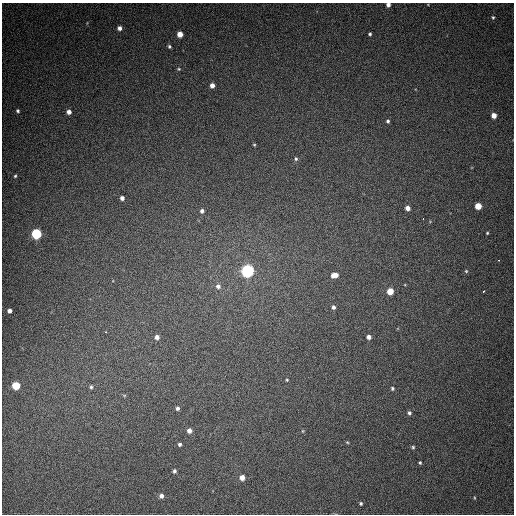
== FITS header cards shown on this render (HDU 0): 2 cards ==
NAXIS1  =                  512
NAXIS2  =                  512

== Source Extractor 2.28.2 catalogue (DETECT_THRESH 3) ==
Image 512 x 512 px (HDU 0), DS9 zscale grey, 1 PNG px = 1 image px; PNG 516 x 516 px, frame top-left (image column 1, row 512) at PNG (2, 3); no overlay
Background 437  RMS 12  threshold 35.3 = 3 sigma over >= 5 px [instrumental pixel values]
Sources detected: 53; all 53 listed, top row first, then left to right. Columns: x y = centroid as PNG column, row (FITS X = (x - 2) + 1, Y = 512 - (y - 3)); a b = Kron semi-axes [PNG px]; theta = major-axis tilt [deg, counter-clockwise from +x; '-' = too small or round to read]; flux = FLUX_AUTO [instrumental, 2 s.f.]
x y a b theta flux
388 5 4 4 - 3000
428 5 4 2 - 520
493 17 4 4 - 1000
119 28 4 4 - 3400
180 34 5 4 - 9000
370 34 3 3 - 1300
169 46 4 4 - 1300
179 69 5 4 - 950
212 85 4 4 - 4700
18 111 4 4 - 1300
69 112 4 4 - 4200
494 115 4 4 - 6500
388 121 5 4 - 1500
254 145 4 3 - 900
296 159 6 5 - 1500
15 176 4 3 - 1000
122 198 4 4 - 3100
478 206 5 5 - 14000
408 208 5 5 - 4500
202 211 5 4 - 2400
423 218 3 2 - 3000
487 233 3 3 - 850
36 234 5 5 - 78000
499 260 3 2 - 1600
247 271 6 5 - 200000
466 271 5 5 - 1100
334 275 7 5 10 7900
218 286 7 6 - 3300
390 291 5 5 - 15000
484 291 3 3 - 4500
333 307 5 4 - 2100
9 311 4 4 - 3100
106 332 3 2 - 9700
157 337 5 5 - 3500
369 337 4 4 - 3700
287 380 3 3 - 740
16 386 5 5 - 30000
91 387 5 4 - 1400
392 388 4 4 - 1200
124 395 6 4 -18 860
177 408 5 4 - 2000
409 413 5 4 - 1800
189 431 4 4 - 4600
303 431 5 3 - 780
347 442 5 3 - 830
180 444 4 4 - 1600
413 447 4 4 - 1100
420 463 3 3 - 1100
174 471 4 3 - 1800
242 478 5 5 - 6600
161 496 5 5 - 3300
474 498 5 3 - 700
361 503 4 4 - 1200
At the frame edge (FLAGS 8, measured only in part): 1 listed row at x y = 388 5